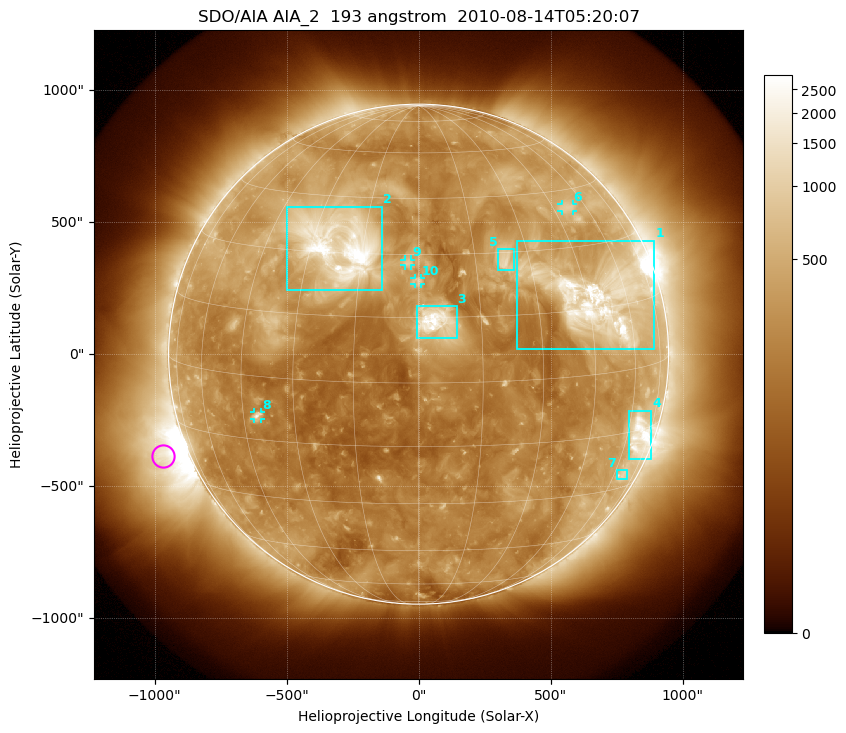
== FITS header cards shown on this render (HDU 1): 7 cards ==
TELESCOP= 'SDO/AIA'
INSTRUME= 'AIA_2'
WAVELNTH=                  193
WAVEUNIT= 'angstrom'
DATE-OBS= '2010-08-14T05:20:07.84'
CTYPE1  = 'HPLN-TAN'
CTYPE2  = 'HPLT-TAN'

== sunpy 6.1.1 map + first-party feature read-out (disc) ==
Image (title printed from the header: SDO/AIA AIA_2  193 angstrom  2010-08-14T05:20:07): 1024 x 1024 px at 2.4 arcsec/px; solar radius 947 arcsec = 395 px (full disc in frame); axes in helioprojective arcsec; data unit not stated in the header (colour bar unlabelled)
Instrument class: DISC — disc imager (sunpy class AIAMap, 193 A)
Bright regions (active regions / flare kernels): reference = the median radial profile (limb darkening/brightening removed); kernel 9 px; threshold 5 sigma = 549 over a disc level ~255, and >= 1.15x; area >= 12 px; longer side >= 9 px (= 22 arcsec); searched inside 0.97 R_sun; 10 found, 10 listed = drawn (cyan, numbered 1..; 4 of them under ~33 arcsec drawn as corner ticks so the feature stays visible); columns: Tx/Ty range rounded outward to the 5 arcsec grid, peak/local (2 s.f.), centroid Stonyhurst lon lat
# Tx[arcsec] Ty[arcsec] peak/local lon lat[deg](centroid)
1 375..895 20..430 14 +49 +17
2 -500..-140 245..560 19 -22 +32
3 -10..145 60..185 15 +4 +14
4 795..880 -395..-210 7.6 +66 -16
5 300..360 320..400 5.9 +23 +28
6 540..585 540..570 3.5 +51 +40
7 750..790 -475..-440 2.9 +65 -26
8 -625..-595 -245..-220 4.9 -41 -9
9 -55..-25 335..360 4.7 -3 +28
10 -15..10 265..290 5 +0 +24
Off-limb structures (1.02-1.3 R_sun): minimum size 162 px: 2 found; the strongest spans PA ~85..130 deg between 1.02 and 1.3 R_sun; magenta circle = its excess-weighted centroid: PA ~110 deg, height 1.1 R_sun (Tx ~-970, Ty ~-385 arcsec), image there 7.5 x the reference